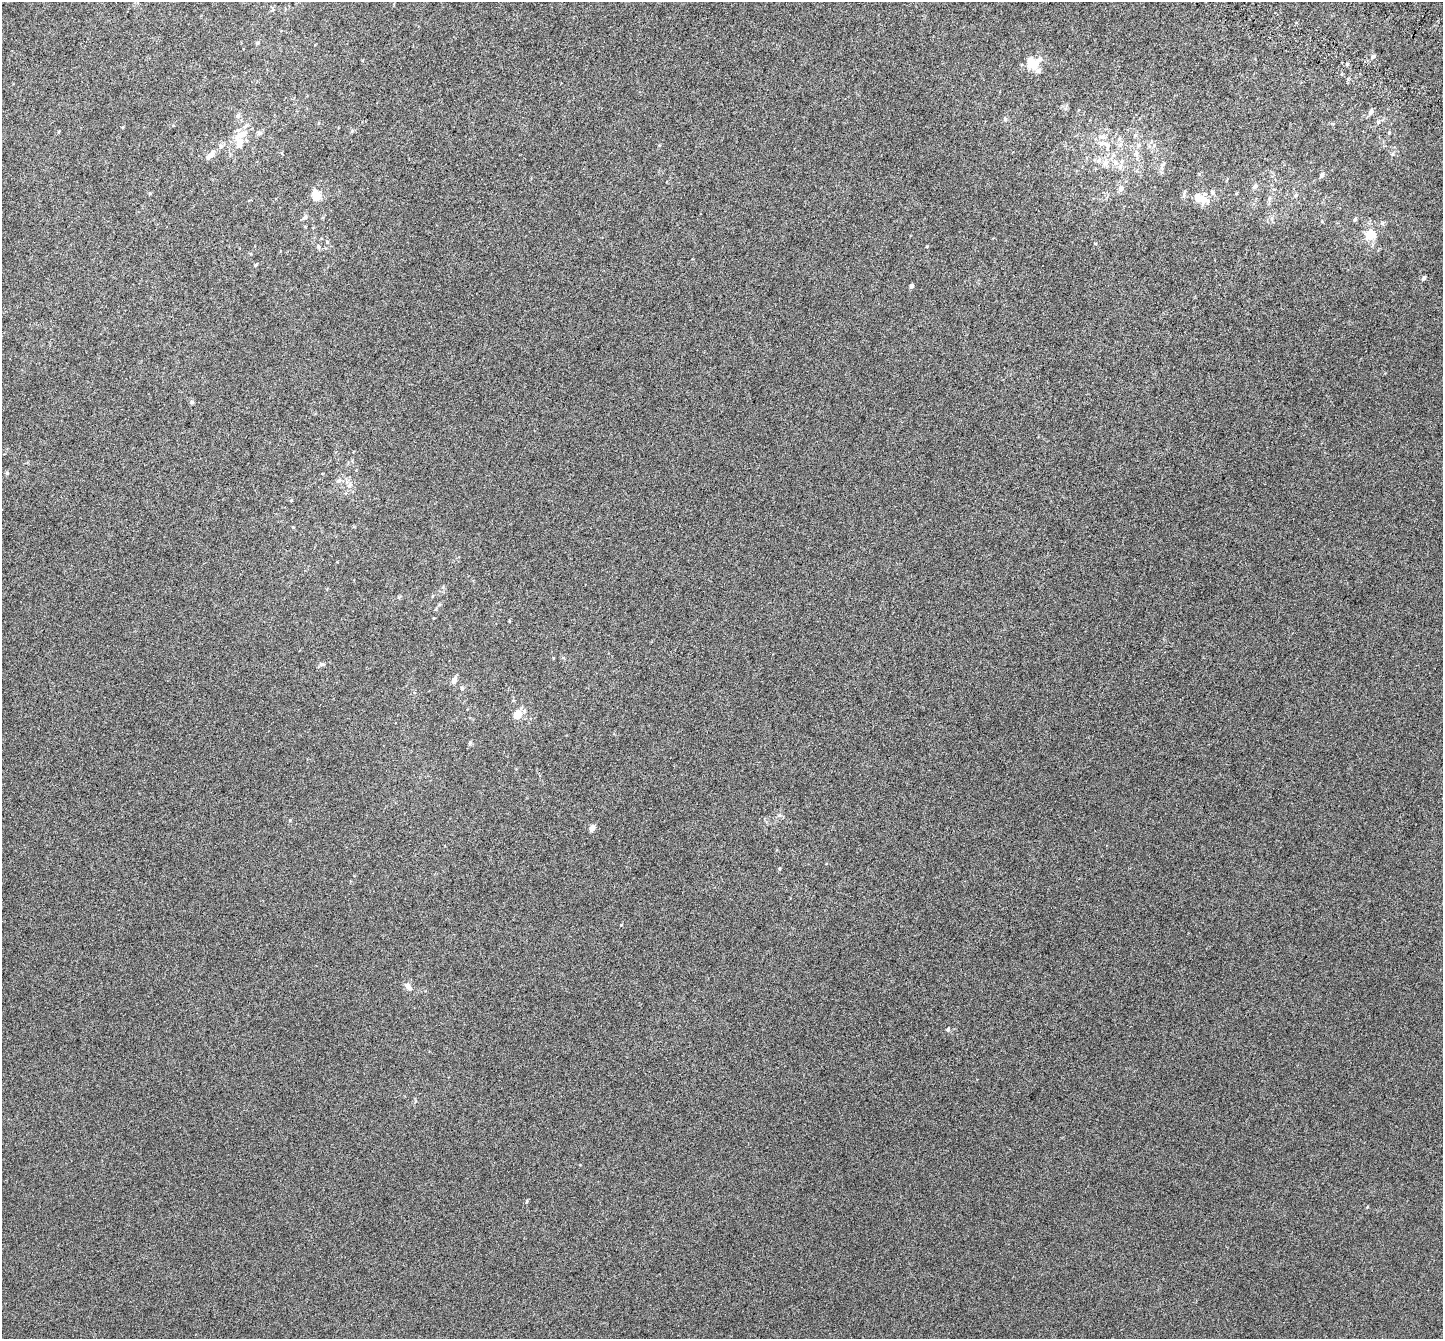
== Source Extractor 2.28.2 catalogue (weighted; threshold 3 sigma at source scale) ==
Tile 10 of 4 x 4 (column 2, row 3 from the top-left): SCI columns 1559-2999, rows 1732-3068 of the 5974 x 6071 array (HDU 1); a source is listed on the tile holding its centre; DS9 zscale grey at full resolution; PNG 1445 x 1341 px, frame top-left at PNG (2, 2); no overlay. Shown black and unused: <1% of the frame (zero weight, under 3 of 6 exposures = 6% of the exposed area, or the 3 px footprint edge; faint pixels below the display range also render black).
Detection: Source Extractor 2.28.2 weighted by HDU 2 'WHT'; one run over the whole footprint, this tile lists its part. Background 0.00107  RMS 0.0049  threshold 0.02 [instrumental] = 3 sigma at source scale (4.09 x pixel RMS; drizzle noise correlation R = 1.36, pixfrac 0.8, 0.0396/0.0396 arcsec/px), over >= 5 px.
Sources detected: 70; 10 inside a brighter listed object's ellipse — not listed separately; the other 60 listed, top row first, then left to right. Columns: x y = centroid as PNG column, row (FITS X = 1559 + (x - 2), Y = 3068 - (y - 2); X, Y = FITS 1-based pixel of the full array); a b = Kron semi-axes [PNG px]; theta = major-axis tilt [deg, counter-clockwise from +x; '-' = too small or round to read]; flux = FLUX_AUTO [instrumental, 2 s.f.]
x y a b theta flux
257 43 6 4 18 0.7
1373 57 6 5 - 1.3
1032 63 13 11 -49 8.3
1347 64 5 4 - 0.59
1371 112 6 5 - 1.8
238 116 7 6 - 1.3
1005 119 6 5 - 0.69
1378 122 6 6 - 0.81
319 123 5 3 - 0.35
259 133 7 6 - 1
1389 133 4 4 - 0.4
242 134 24 9 28 6.2
1135 136 8 5 62 0.88
1119 139 7 4 19 0.77
1106 144 14 8 -34 3.5
1154 145 5 5 - 0.85
1136 153 9 7 -83 1.9
211 155 14 6 47 2.7
1113 155 7 5 -71 1.3
1105 163 11 8 62 2.6
1162 166 11 6 82 1.5
1120 167 9 7 74 1.9
1322 175 5 4 - 1.4
1255 186 7 6 - 1.3
1121 188 8 7 - 1.7
1212 192 7 6 - 0.99
150 193 5 4 - 0.47
1237 193 5 3 - 0.36
1184 194 10 4 67 0.85
1295 195 7 5 40 0.83
317 196 9 7 -77 7.2
1198 198 11 10 - 4.3
1269 199 11 4 81 1.1
304 218 7 5 37 1.1
1272 218 8 4 -82 0.95
1355 219 6 4 57 0.7
1370 235 9 8 - 7.9
318 246 7 5 -60 0.97
927 247 4 3 - 0.36
255 265 5 4 - 0.59
1424 278 5 4 - 1.2
911 286 4 4 - 1.2
192 402 6 5 - 0.72
7 473 5 5 - 0.59
339 480 8 6 30 1.4
349 485 9 7 77 1.9
291 500 5 4 - 0.5
440 604 7 3 19 0.57
321 664 7 6 - 1
454 680 7 5 67 2.4
462 689 6 5 - 0.75
517 714 11 8 53 5
470 743 6 4 89 0.76
779 815 7 5 22 1
290 820 5 4 - 0.44
592 828 6 5 - 2.4
408 986 13 7 -46 2.1
948 1029 6 5 - 0.77
527 1201 5 3 - 0.43
1367 1207 5 3 - 0.3
Unlisted compact peaks at least as high as the median listed source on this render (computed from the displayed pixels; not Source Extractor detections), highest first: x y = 621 925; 779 869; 352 131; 293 527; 1095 243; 362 60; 659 145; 1322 221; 1199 174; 123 127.